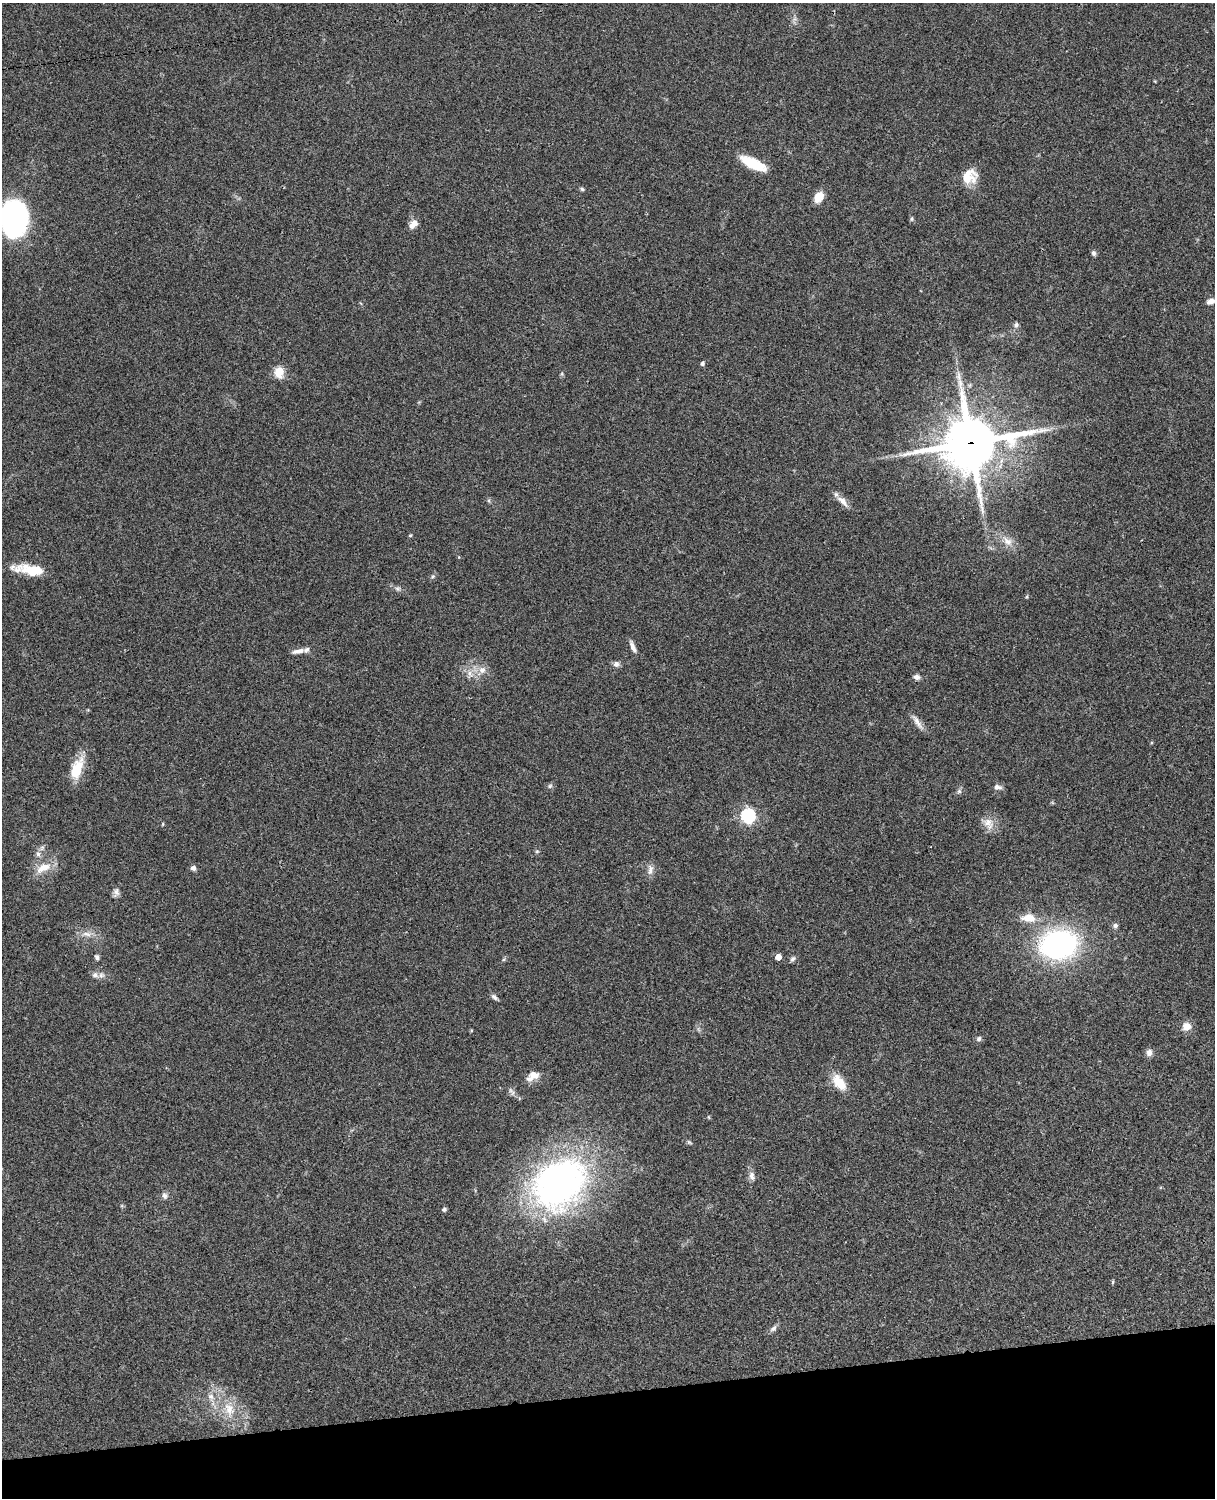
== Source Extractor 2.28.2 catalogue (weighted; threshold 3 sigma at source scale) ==
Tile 10 of 4 x 3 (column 2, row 3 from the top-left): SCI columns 1333-2545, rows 277-1772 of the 5089 x 4927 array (HDU 1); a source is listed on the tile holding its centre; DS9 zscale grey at full resolution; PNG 1217 x 1500 px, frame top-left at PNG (2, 3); no overlay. Shown black and unused: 7% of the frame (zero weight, under 3 of 4 exposures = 6% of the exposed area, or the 3 px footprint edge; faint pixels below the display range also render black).
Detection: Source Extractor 2.28.2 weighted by HDU 2 'WHT'; one run over the whole footprint, this tile lists its part. Background 0.0901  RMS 0.0061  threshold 0.0276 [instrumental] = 3 sigma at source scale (4.5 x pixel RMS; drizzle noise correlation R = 1.50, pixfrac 1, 0.05/0.05 arcsec/px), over >= 5 px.
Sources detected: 71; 4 inside a brighter listed object's ellipse — not listed separately; the other 67 listed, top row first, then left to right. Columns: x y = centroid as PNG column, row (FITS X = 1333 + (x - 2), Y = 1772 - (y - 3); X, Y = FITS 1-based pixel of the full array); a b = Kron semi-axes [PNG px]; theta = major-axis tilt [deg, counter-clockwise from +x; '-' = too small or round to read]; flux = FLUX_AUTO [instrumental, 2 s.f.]
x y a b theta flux
794 19 7 4 71 1.6
753 164 26 9 -26 21
969 177 19 16 30 13
582 189 6 4 -18 1
819 197 11 8 54 8.5
14 218 28 20 -89 170
911 219 6 4 74 0.92
415 223 8 8 - 4.1
1094 253 7 6 - 1.5
1211 301 9 6 17 3.2
1016 325 7 6 - 1.6
702 363 5 5 - 1.3
279 371 6 5 - 27
562 374 6 4 -72 0.86
970 443 20 18 14 3100
842 501 19 7 -44 5.2
410 535 4 3 - 0.81
1007 541 15 10 -38 6.1
31 570 33 11 -7 18
433 576 6 4 44 0.97
397 589 7 7 - 1.6
1027 597 5 3 - 0.65
633 646 16 5 -66 3.2
298 651 18 6 11 3.5
616 664 8 8 - 2.3
482 670 11 10 - 4.8
470 674 12 5 -60 3.3
917 677 8 6 -3 2.4
917 722 24 6 -56 4.1
77 769 29 13 70 16
550 786 7 5 23 1.3
997 787 9 6 -8 2.8
959 791 7 6 - 1.4
748 816 6 6 - 120
163 824 5 3 - 0.58
988 824 18 12 -61 6.6
537 851 6 5 - 0.84
38 854 10 6 -75 2.5
43 868 23 11 26 10
193 868 6 6 - 2.1
650 870 16 7 87 3.6
116 892 12 8 78 2.5
1028 918 18 10 -4 9
1115 926 6 6 - 1.7
87 934 17 6 -5 4.3
1059 945 28 21 9 160
97 957 6 5 - 1.6
778 957 5 4 - 6.6
793 959 9 6 48 1.5
101 975 9 8 - 2.5
494 997 9 5 -40 1.8
1186 1026 11 10 - 5.3
471 1030 5 3 - 0.53
979 1039 7 6 - 1.5
1149 1052 8 7 - 2.8
533 1075 17 10 -11 4.9
839 1082 19 10 -53 14
510 1090 9 6 -64 1.8
689 1142 7 4 -30 1
752 1176 12 7 -76 3.1
559 1184 76 58 40 200
165 1196 8 8 - 2.3
444 1209 5 4 - 1.5
1113 1282 6 3 81 0.68
773 1328 11 6 44 2.1
211 1397 14 9 -67 5.2
229 1410 24 14 -76 15
Overlapping masked pixels (flux is a lower limit): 1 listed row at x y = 970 443
Isophote crosses this tile's border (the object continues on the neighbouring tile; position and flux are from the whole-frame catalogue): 2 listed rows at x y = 14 218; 1211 301